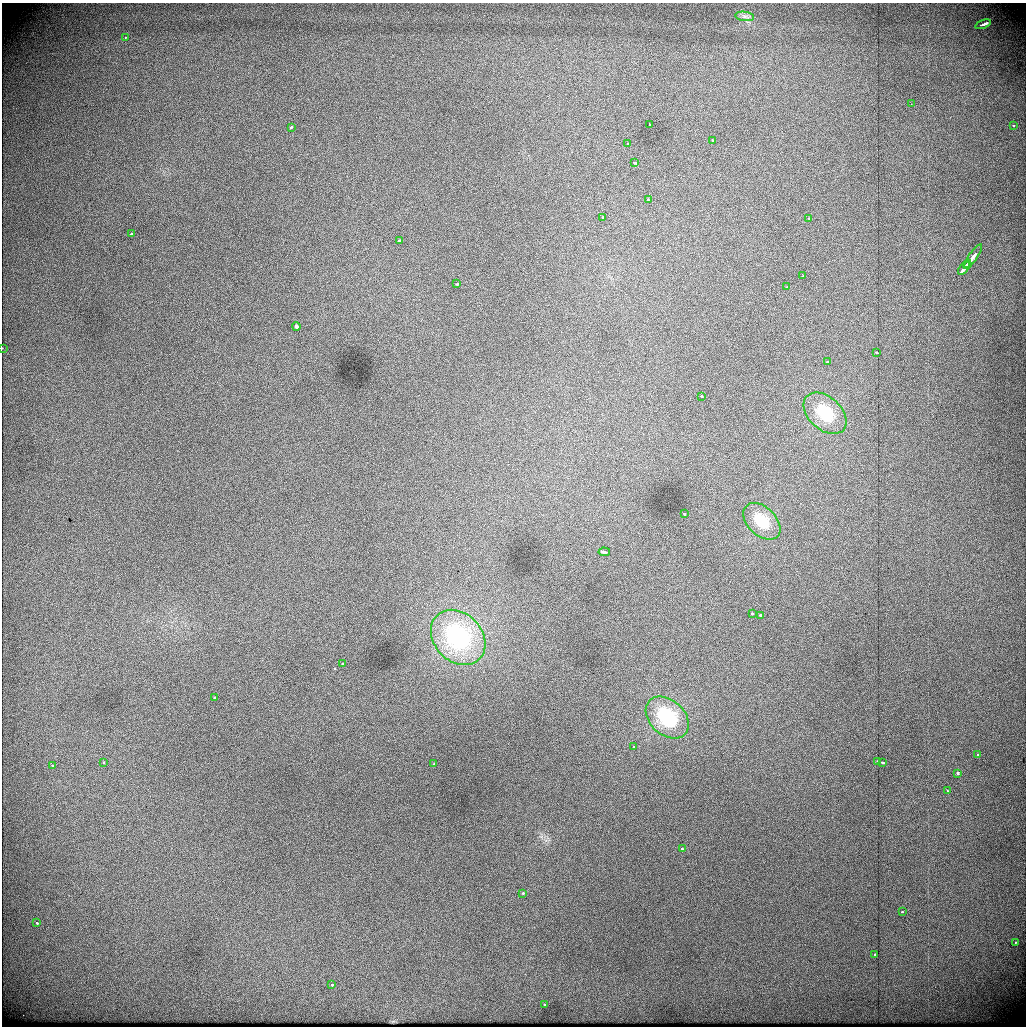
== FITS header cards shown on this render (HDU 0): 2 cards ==
NAXIS1  =                 1024          /
NAXIS2  =                 1024          /

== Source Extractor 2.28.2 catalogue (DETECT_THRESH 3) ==
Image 1024 x 1024 px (HDU 0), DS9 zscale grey, 1 PNG px = 1 image px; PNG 1028 x 1028 px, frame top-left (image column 1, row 1024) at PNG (2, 3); each listed source drawn as its Kron ellipse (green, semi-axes under 4 px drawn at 4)
Background 458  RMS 2.6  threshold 7.75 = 3 sigma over >= 5 px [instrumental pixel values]
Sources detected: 53; all 53 listed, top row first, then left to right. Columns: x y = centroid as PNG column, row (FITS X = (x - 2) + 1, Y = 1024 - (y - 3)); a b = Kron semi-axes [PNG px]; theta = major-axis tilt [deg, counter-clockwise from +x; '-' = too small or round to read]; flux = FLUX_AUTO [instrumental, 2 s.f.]
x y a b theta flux
745 16 9 4 -8 630
983 24 8 3 20 1600
125 37 3 3 - 260
911 104 2 2 - 94
650 125 3 3 - 470
1013 125 3 3 - 330
291 127 3 3 - 470
712 140 3 2 - 360
628 144 3 3 - 370
635 163 4 3 - 480
648 200 3 2 - 250
603 218 3 3 - 1000
809 218 3 3 - 230
131 234 3 3 - 500
400 240 3 3 - 560
973 256 14 3 55 2600
967 264 5 2 - 1400
964 268 8 3 52 3800
803 276 3 2 - 220
457 284 3 3 - 480
786 287 3 3 - 160
296 326 4 3 - 3600
2 348 2 2 - 230
877 353 3 3 - 580
827 362 3 3 - 460
701 396 3 2 - 290
825 413 25 16 -42 6800
684 514 3 2 - 400
762 521 22 14 -44 4900
604 552 6 3 -5 1400
752 613 3 3 - 390
761 615 3 3 - 2500
458 637 30 24 -47 22000
342 664 3 3 - 330
215 697 3 3 - 550
667 717 24 17 -42 13000
634 746 3 3 - 1500
977 755 3 3 - 440
877 761 3 3 - 600
883 762 3 3 - 610
104 763 3 3 - 470
434 764 3 2 - 400
52 766 3 3 - 480
957 773 4 3 - 600
948 791 3 3 - 230
682 849 3 2 - 360
522 893 3 3 - 660
902 912 3 3 - 240
37 923 3 2 - 580
1015 942 3 2 - 210
875 955 3 3 - 540
332 985 4 3 - 630
544 1004 3 3 - 310
At the frame edge (FLAGS 8, measured only in part): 1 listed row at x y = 2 348